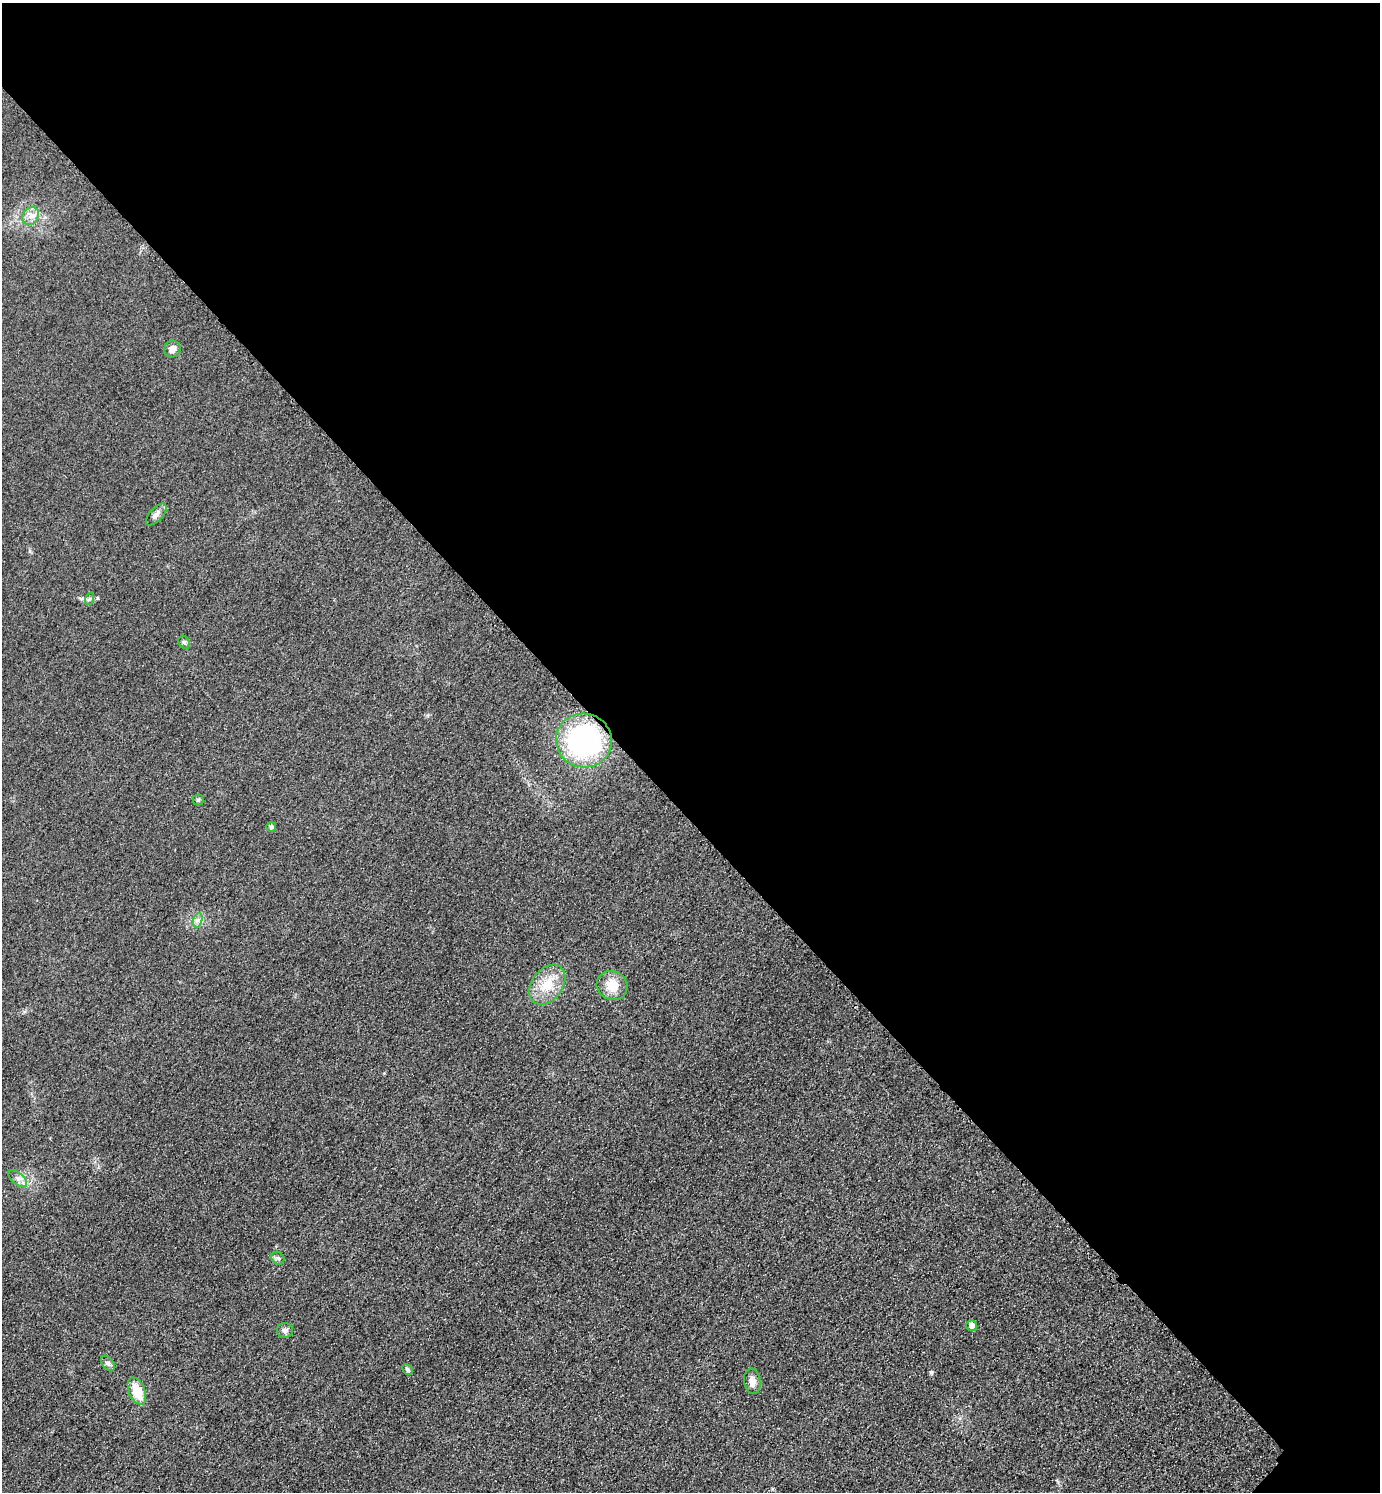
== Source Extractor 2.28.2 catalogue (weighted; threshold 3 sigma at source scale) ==
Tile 3 of 4 x 4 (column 3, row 1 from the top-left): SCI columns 3081-4458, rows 4500-5989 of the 6019 x 6019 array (HDU 1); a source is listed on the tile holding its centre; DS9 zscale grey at full resolution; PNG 1382 x 1494 px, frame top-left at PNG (2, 3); each listed source drawn as its Kron ellipse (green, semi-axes under 4 px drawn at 4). Shown black and unused: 55% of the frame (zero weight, under 3 of 4 exposures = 3% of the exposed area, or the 3 px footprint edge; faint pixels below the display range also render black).
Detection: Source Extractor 2.28.2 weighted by HDU 2 'WHT'; one run over the whole footprint, this tile lists its part. Background 0.0756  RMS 0.017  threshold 0.0773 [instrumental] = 3 sigma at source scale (4.5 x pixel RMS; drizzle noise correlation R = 1.50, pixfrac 1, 0.05/0.05 arcsec/px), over >= 5 px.
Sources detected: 19; all 19 listed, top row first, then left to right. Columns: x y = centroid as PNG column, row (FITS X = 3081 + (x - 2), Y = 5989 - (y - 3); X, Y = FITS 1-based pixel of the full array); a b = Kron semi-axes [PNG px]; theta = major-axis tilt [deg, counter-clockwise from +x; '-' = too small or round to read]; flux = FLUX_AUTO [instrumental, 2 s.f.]
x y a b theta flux
30 216 9 7 55 10
172 349 8 8 - 9.8
156 514 13 6 47 8.4
89 599 6 4 70 2.8
184 642 7 5 -61 3
584 741 28 27 - 300
198 800 5 5 - 2.5
271 827 5 4 - 5.3
198 920 7 4 71 4.7
547 985 22 15 53 44
612 986 16 14 -31 31
18 1178 11 6 -40 7.8
278 1258 7 5 -44 3.7
972 1326 5 5 - 9.5
285 1330 8 7 - 6.4
108 1363 8 5 -53 4.7
407 1369 6 4 -46 3.6
752 1381 13 8 -81 10
137 1391 14 8 -66 37